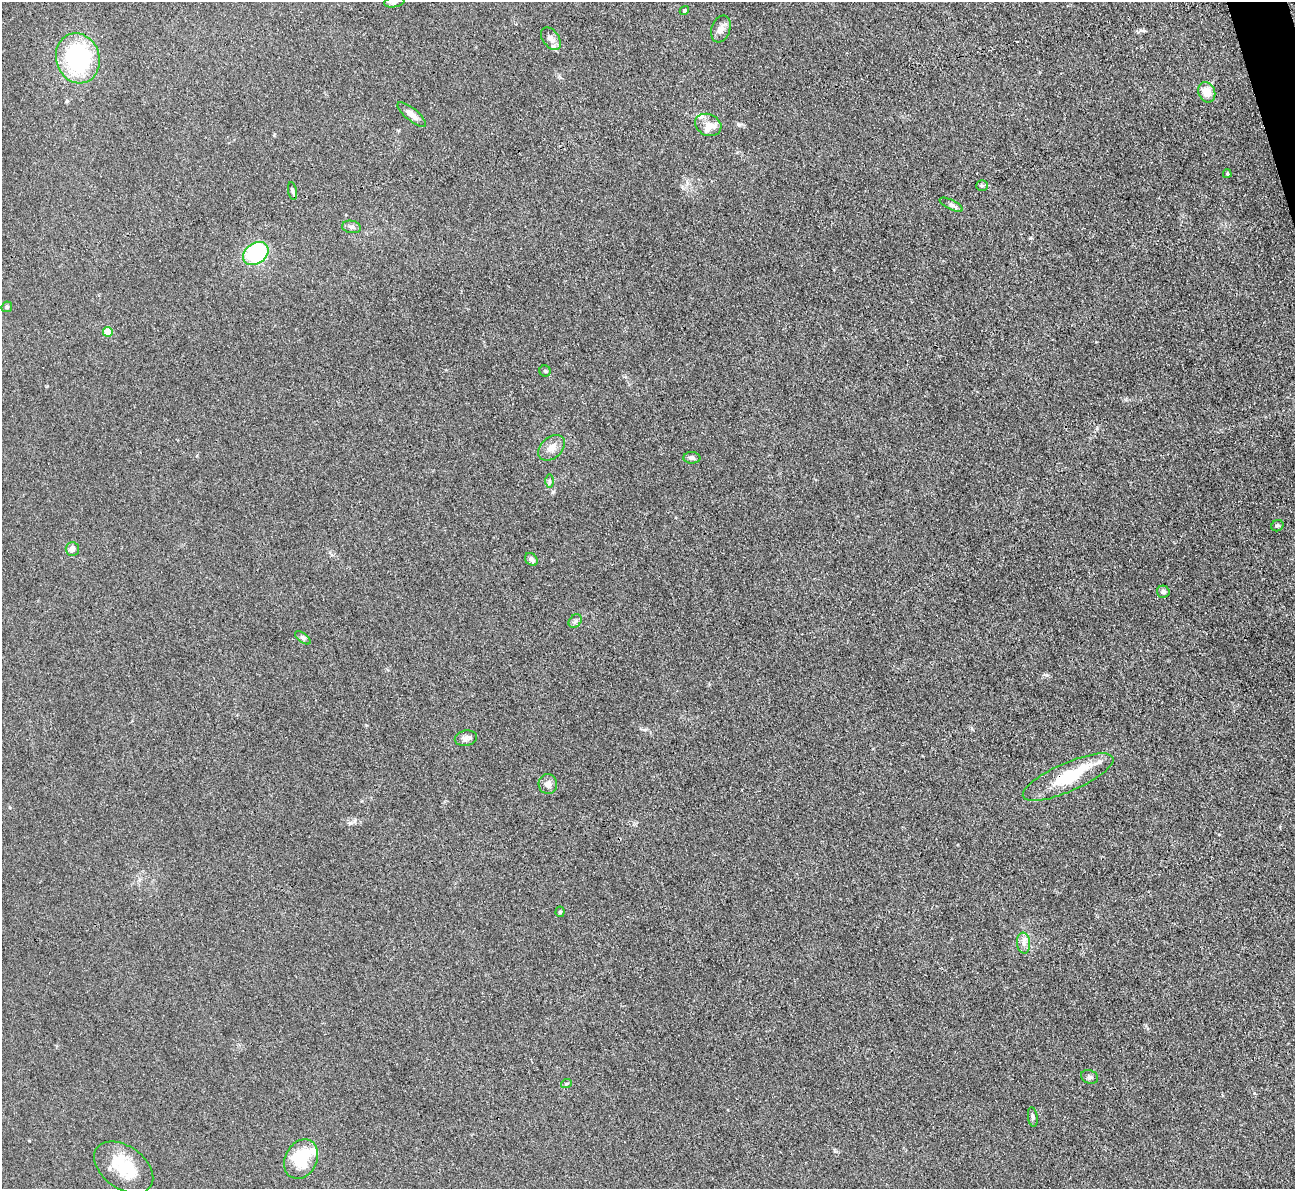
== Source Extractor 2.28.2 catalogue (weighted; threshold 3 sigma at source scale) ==
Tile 10 of 4 x 4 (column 2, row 3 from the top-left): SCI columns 1295-2587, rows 1454-2640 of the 5174 x 5158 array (HDU 1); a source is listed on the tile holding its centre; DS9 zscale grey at full resolution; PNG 1297 x 1191 px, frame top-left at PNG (2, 2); each listed source drawn as its Kron ellipse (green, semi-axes under 4 px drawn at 4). Shown black and unused: <1% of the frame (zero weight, under 3 of 4 exposures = <1% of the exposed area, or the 3 px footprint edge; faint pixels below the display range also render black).
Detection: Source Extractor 2.28.2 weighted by HDU 2 'WHT'; one run over the whole footprint, this tile lists its part. Background 0.0504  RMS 0.0051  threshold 0.0229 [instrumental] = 3 sigma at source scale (4.5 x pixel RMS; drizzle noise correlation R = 1.50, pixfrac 1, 0.05/0.05 arcsec/px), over >= 5 px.
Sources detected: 42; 1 inside a brighter object's white glare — neither listed nor drawn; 5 inside a brighter listed object's ellipse — not listed separately; the other 36 listed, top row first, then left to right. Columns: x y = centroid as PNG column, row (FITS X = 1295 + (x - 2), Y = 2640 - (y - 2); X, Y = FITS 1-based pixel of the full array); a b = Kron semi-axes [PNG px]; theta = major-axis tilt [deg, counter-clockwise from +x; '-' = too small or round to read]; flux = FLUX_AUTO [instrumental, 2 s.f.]
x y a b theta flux
394 2 10 5 8 1.2
684 11 5 4 - 0.81
721 29 14 9 70 3.1
551 39 13 8 -53 2.8
78 58 25 21 -73 57
1207 92 10 8 -67 7.2
412 114 18 6 -39 4.1
708 125 14 10 -25 4.5
1227 174 4 3 - 0.64
982 186 6 5 - 0.88
292 191 9 3 -79 0.95
951 205 12 4 -26 1.5
351 227 9 6 -9 1.6
256 253 14 10 34 50
7 307 6 5 - 0.75
108 332 5 5 - 12
545 371 5 5 - 0.87
552 448 15 10 43 4.6
692 458 8 6 -3 1.7
550 481 7 4 -90 0.96
1277 526 6 5 - 0.97
72 549 7 6 - 2
531 559 7 5 -44 1.9
1163 592 6 6 - 1.3
575 621 7 5 46 1.4
303 638 9 4 -36 1.1
466 738 11 7 11 2.3
1068 777 49 14 24 24
548 784 10 9 - 2.9
560 912 5 4 - 0.78
1024 943 10 6 -85 2.6
1090 1077 9 6 -20 1.4
566 1084 5 3 - 0.59
1033 1117 10 4 -82 1
301 1159 20 16 63 23
124 1167 33 21 -36 20
Overlapping masked pixels (flux is a lower limit): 1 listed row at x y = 1068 777
Isophote crosses this tile's border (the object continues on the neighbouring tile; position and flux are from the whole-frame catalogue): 1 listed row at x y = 394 2
Unlisted compact peaks at least as high as the median listed source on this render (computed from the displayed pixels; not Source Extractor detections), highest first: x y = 738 124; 1047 675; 350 823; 1030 238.